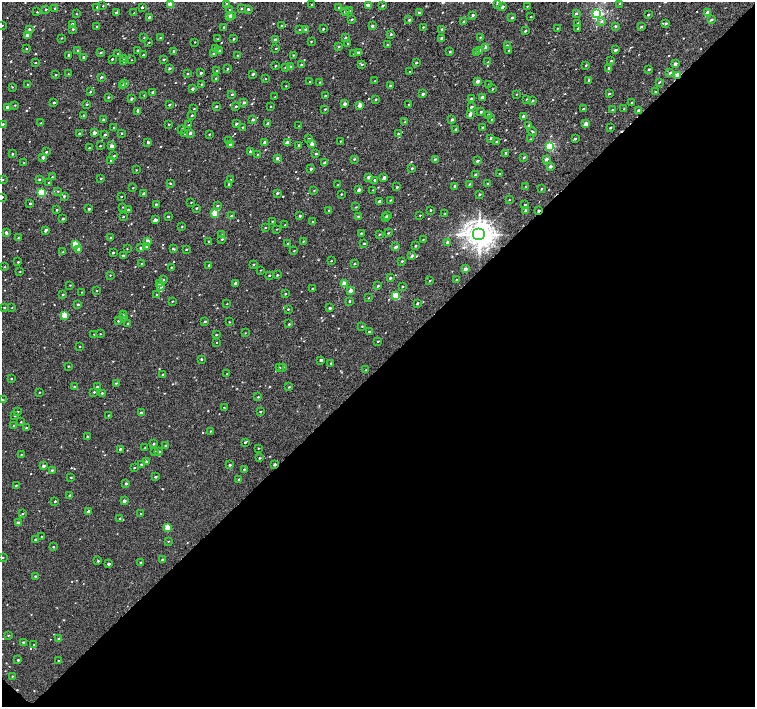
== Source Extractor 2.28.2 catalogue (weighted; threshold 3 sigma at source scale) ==
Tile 15 of 4 x 4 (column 3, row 4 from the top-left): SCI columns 3044-4548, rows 255-1663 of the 6054 x 6051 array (HDU 1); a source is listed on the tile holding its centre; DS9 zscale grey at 2 x 2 block average (1 PNG px = mean of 2 x 2 image px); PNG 757 x 709 px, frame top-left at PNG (2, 2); each listed source drawn as its Kron ellipse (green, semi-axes under 4 px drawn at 4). Shown black and unused: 48% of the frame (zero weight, under 2 of 3 exposures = <1% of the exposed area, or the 3 px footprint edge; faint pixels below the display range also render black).
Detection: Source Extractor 2.28.2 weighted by HDU 2 'WHT'; one run over the whole footprint, this tile lists its part. Background 0.00541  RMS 0.0055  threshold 0.0246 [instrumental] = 3 sigma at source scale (4.5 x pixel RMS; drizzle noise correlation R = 1.50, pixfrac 1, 0.0396/0.0396 arcsec/px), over >= 5 px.
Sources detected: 593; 2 cosmic-ray / hot-pixel residue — neither listed nor drawn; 2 coinciding with a brighter row at this scale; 3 inside a brighter listed object's ellipse — not listed separately; of the other 586, all 500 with FLUX_AUTO >= 0.611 (the completeness limit of this list) listed and drawn (86 fainter detections not listed), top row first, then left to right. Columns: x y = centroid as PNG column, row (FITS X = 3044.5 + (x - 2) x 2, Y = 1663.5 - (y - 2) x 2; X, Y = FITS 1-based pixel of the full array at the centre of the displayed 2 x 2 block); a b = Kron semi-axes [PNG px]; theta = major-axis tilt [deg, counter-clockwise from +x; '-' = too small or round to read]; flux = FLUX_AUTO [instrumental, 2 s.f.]
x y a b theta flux
497 3 2 2 - 3
226 4 3 2 - 1.5
620 4 3 2 - 1.3
171 5 4 2 - 17
311 5 2 2 - 1.1
369 5 3 2 - 3.2
103 6 2 2 - 0.66
383 6 2 2 - 2.6
527 6 3 2 - 0.64
97 7 2 2 - 1.3
142 7 2 2 - 2
339 7 3 2 - 0.99
502 7 2 2 - 4
55 8 2 2 - 2.4
241 8 2 2 - 1.4
46 9 2 2 - 1.7
248 9 2 2 - 2.2
230 10 2 2 - 0.94
345 11 3 2 - 2.3
349 11 3 2 - 0.86
37 12 2 2 - 0.74
116 12 2 2 - 2.1
134 13 3 2 - 1.1
419 13 2 2 - 3
576 13 3 2 - 1.9
597 13 4 3 - 170
708 13 2 2 - 9.4
77 14 2 2 - 0.65
231 15 2 2 - 5.1
473 15 2 2 - 2.7
648 15 2 2 - 1.6
149 17 2 2 - 3.6
229 17 2 2 - 6.2
531 17 2 2 - 0.97
512 18 3 2 - 2
352 19 3 2 - 1.2
409 20 3 3 - 1.7
711 20 3 2 - 2.1
464 22 2 2 - 1.8
601 22 3 3 - 2.1
577 23 3 2 - 0.75
666 23 3 2 - 1.5
72 24 2 2 - 3.2
2 25 3 2 - 1.2
97 26 2 2 - 0.9
281 26 3 2 - 1
372 26 2 2 - 2.4
615 26 2 2 - 1.9
224 27 2 2 - 1.8
423 27 2 2 - 0.95
641 27 3 2 - 1.3
557 28 2 2 - 0.68
578 28 2 2 - 1
29 29 2 2 - 1.7
73 29 2 2 - 1.1
300 29 3 2 - 0.84
306 29 2 2 - 4.1
323 29 2 2 - 1.2
442 29 3 2 - 2.7
525 31 3 2 - 1.7
391 34 3 2 - 1.6
28 35 2 2 - 10
480 37 3 2 - 0.67
61 38 2 2 - 0.88
144 38 3 2 - 0.81
160 38 2 2 - 0.82
345 38 2 2 - 2
441 38 3 2 - 1.7
218 39 3 2 - 0.89
233 39 2 2 - 1.2
275 40 2 2 - 5.2
311 41 3 2 - 0.82
149 42 2 2 - 0.65
195 42 2 2 - 0.75
348 43 2 2 - 1.6
388 44 2 2 - 1.8
339 46 3 2 - 1.5
507 46 2 2 - 3.5
276 48 2 2 - 1
486 48 3 2 - 6.9
26 49 2 2 - 0.98
215 49 3 2 - 1.9
138 50 2 2 - 1.6
220 50 3 2 - 1.7
479 50 4 3 - 3.2
509 50 3 2 - 1.1
615 50 3 2 - 2
78 51 3 3 - 1.5
174 51 2 2 - 2.1
101 52 2 2 - 1.8
358 52 3 2 - 1.8
450 52 2 2 - 1.4
476 52 3 2 - 2.6
118 54 2 2 - 0.94
213 54 3 2 - 1.6
354 54 3 2 - 1.1
69 55 2 2 - 2.6
143 55 2 2 - 1.5
293 55 2 2 - 0.85
238 56 2 2 - 1.7
84 57 2 2 - 2.9
112 59 2 2 - 1.3
124 59 3 2 - 2.6
164 59 3 2 - 1.8
131 60 2 2 - 0.65
611 61 2 2 - 1.1
124 62 3 2 - 1.1
488 62 3 2 - 0.96
35 63 2 2 - 0.87
416 63 2 2 - 1.6
675 64 3 2 - 4.4
301 65 2 2 - 1.6
362 65 3 2 - 1.8
586 65 3 2 - 0.98
275 66 2 2 - 1.4
285 67 2 2 - 1.6
290 67 3 2 - 5
169 68 3 2 - 1.8
609 68 3 3 - 2.9
227 69 3 2 - 1.2
649 69 3 2 - 1.5
217 71 2 2 - 1.5
410 72 2 2 - 1.6
201 73 2 2 - 2.8
670 73 3 2 - 2
68 74 2 2 - 0.63
187 74 2 2 - 1.4
253 74 2 2 - 2.2
55 75 2 2 - 1.1
677 76 3 2 - 30
101 77 3 2 - 1.4
216 78 2 2 - 1.1
265 79 2 2 - 0.73
589 80 2 2 - 2.7
375 81 2 2 - 0.73
477 81 2 2 - 6.8
309 82 2 2 - 0.7
320 82 2 2 - 0.68
659 82 4 2 - 0.98
124 84 3 2 - 3.1
202 84 2 2 - 0.79
28 85 2 2 - 0.88
489 85 3 2 - 1.3
123 86 3 2 - 2.5
286 86 2 2 - 0.65
390 86 2 2 - 3.2
12 87 2 2 - 0.66
192 89 2 2 - 3.2
492 89 2 2 - 0.89
90 92 2 2 - 0.95
153 92 2 2 - 2.5
655 92 2 2 - 0.68
232 94 3 2 - 1.8
423 94 3 2 - 2.8
516 94 2 2 - 0.77
609 94 2 2 - 1.8
144 95 2 2 - 0.75
325 96 2 2 - 1.7
108 97 2 2 - 1.1
275 97 3 2 - 1
482 97 2 2 - 5.4
131 99 2 2 - 2.6
376 99 2 2 - 1.6
471 99 3 2 - 2
527 99 2 2 - 1.5
533 101 2 2 - 1.2
244 102 3 3 - 2.9
54 103 2 2 - 1.7
631 103 3 2 - 0.82
86 104 2 2 - 1.4
345 104 2 2 - 5.2
409 104 3 2 - 1.6
15 105 3 2 - 0.83
169 105 2 2 - 1.7
360 105 2 2 - 14
216 106 2 2 - 1.8
236 106 2 2 - 1.5
271 106 2 2 - 0.63
7 107 2 2 - 3.1
471 107 2 2 - 2.4
194 109 2 2 - 0.84
325 109 2 2 - 1.2
583 109 2 2 - 1.4
624 109 3 2 - 0.93
613 110 3 2 - 1.9
639 110 2 2 - 5.4
138 111 3 2 - 1.1
481 112 2 2 - 1.5
192 115 2 2 - 1.5
470 115 3 2 - 2.7
489 115 2 2 - 4
84 116 2 2 - 1.3
523 116 3 2 - 3.7
253 119 3 2 - 2.9
452 119 3 2 - 2.6
103 120 3 2 - 1.6
491 120 3 2 - 0.64
405 122 3 3 - 1.1
41 123 3 2 - 1
268 123 2 2 - 4.5
3 124 2 2 - 1.3
169 124 2 2 - 0.97
236 124 2 2 - 2.2
586 124 2 2 - 12
189 125 2 2 - 0.96
529 125 2 2 - 2.5
298 126 2 2 - 0.77
114 127 2 2 - 1.4
482 127 2 2 - 1.2
243 128 2 2 - 1.3
610 128 2 2 - 1.2
182 129 2 2 - 1.8
456 129 2 2 - 2.3
532 132 5 2 - 1
79 133 2 2 - 1.2
94 133 2 2 - 7.3
121 133 2 2 - 0.96
190 133 3 2 - 3.2
185 134 2 2 - 0.75
209 134 2 2 - 0.93
398 134 3 3 - 2
105 135 2 2 - 1.5
491 138 3 2 - 1.8
309 139 2 2 - 2.3
530 139 3 2 - 0.7
575 139 3 2 - 2
228 141 3 2 - 1.3
340 141 2 2 - 0.84
148 142 2 2 - 4.2
265 142 2 2 - 5.2
496 142 3 2 - 1.1
287 143 2 2 - 8.5
312 144 2 2 - 7.2
230 145 2 2 - 4.3
299 145 2 2 - 1.9
100 146 2 2 - 0.96
112 146 2 2 - 11
550 146 3 3 - 78
89 148 2 2 - 0.98
250 151 3 2 - 3
46 152 2 2 - 1.4
506 153 2 2 - 1.8
12 154 2 2 - 1.6
258 154 2 2 - 0.78
316 154 2 2 - 2
114 156 3 2 - 0.97
43 157 3 2 - 3.5
524 157 3 2 - 1.5
277 158 3 3 - 3
354 159 3 2 - 1.4
435 159 3 2 - 1.6
546 159 3 2 - 3.8
111 161 2 2 - 1.5
477 161 3 2 - 2.4
324 162 3 2 - 2.8
24 163 2 2 - 0.66
550 166 2 2 - 3.5
412 168 3 2 - 1.5
311 169 2 2 - 2.3
136 170 2 2 - 0.66
500 174 2 2 - 1.7
475 175 2 2 - 1.3
52 177 2 2 - 0.92
369 177 2 2 - 6.3
384 177 2 2 - 5.1
101 178 2 2 - 0.89
39 179 3 2 - 1.3
3 180 3 2 - 0.8
230 180 3 2 - 2.2
375 180 3 2 - 2
49 183 3 2 - 1.5
170 183 2 2 - 1.3
229 184 2 2 - 1.5
469 184 3 2 - 1
487 184 3 2 - 0.88
338 185 3 2 - 1.6
455 186 2 2 - 3.5
526 186 3 2 - 1.4
397 187 2 2 - 1.9
133 188 2 2 - 0.86
541 189 2 2 - 1.1
314 190 2 2 - 0.7
359 190 2 2 - 6.3
373 190 2 2 - 0.65
58 191 2 2 - 0.68
41 192 3 3 - 62
144 193 2 2 - 2
277 193 2 2 - 1.9
341 194 2 2 - 0.85
480 194 2 2 - 1.6
64 196 3 2 - 1.4
2 197 2 2 - 1.6
121 197 2 2 - 0.89
390 200 2 2 - 0.83
509 200 2 2 - 0.62
379 201 2 2 - 2.9
191 202 2 2 - 0.66
30 203 2 2 - 1.5
156 204 2 2 - 1.6
217 205 3 2 - 1.8
525 205 2 2 - 1.9
123 207 2 2 - 0.69
356 207 2 2 - 0.79
196 208 2 2 - 1.2
89 209 2 2 - 2.2
57 210 2 2 - 1.3
128 210 3 2 - 1.6
430 210 2 2 - 1.3
526 210 2 2 - 3.8
329 211 2 2 - 2
538 211 3 2 - 2.1
215 213 3 3 - 41
445 214 3 2 - 0.69
387 215 2 2 - 1.8
420 215 2 2 - 0.62
231 216 3 2 - 2.3
300 216 2 2 - 1.9
358 216 3 2 - 1.7
123 217 2 2 - 0.75
168 217 2 2 - 1.3
386 217 2 2 - 1.4
63 219 3 2 - 1.8
155 220 2 2 - 5.8
272 221 2 2 - 0.75
312 222 2 2 - 1.2
285 225 3 2 - 0.88
182 227 2 2 - 0.76
265 228 2 2 - 0.73
277 229 2 2 - 0.67
46 230 3 2 - 3.4
6 233 3 3 - 2.7
361 233 3 2 - 1.2
388 233 3 2 - 1
379 234 3 2 - 0.9
479 234 6 6 - 1300
221 235 2 2 - 1.2
18 238 2 2 - 1.2
111 238 2 2 - 1.3
222 239 3 2 - 1.1
423 240 2 2 - 0.61
208 241 2 2 - 1.1
303 241 3 2 - 0.86
148 242 3 2 - 17
448 242 2 2 - 7.2
364 243 2 2 - 1.2
75 244 3 3 - 25
288 244 2 2 - 1.5
146 246 3 3 - 2.3
415 246 2 2 - 1.2
395 247 3 2 - 3.4
140 248 3 3 - 2.4
79 249 3 2 - 4.7
127 249 2 2 - 0.61
173 249 4 2 - 1.2
186 249 2 2 - 1.1
294 251 2 2 - 0.74
63 252 2 2 - 1.5
113 253 2 2 - 1.5
123 256 2 2 - 2.5
412 256 4 3 - 1.8
331 261 2 2 - 0.64
402 261 3 2 - 0.99
18 262 2 2 - 1.3
142 264 3 2 - 1.3
253 264 3 2 - 0.98
354 264 2 2 - 0.95
209 265 2 2 - 2.1
4 267 3 2 - 0.81
171 267 2 2 - 0.83
465 269 2 2 - 5.3
261 270 2 2 - 0.62
20 271 2 2 - 0.64
110 275 2 2 - 0.72
269 275 2 2 - 1.3
277 275 2 2 - 1.2
390 278 2 2 - 2.7
163 280 3 2 - 1.3
457 280 2 2 - 2.7
429 281 2 2 - 1.1
235 283 2 2 - 3.4
159 284 3 2 - 2.9
344 284 3 2 - 15
70 285 2 2 - 0.62
378 286 3 2 - 1.8
161 287 3 3 - 2
402 287 2 2 - 1.2
312 288 2 2 - 0.77
350 290 3 2 - 7.2
97 291 2 2 - 1.1
82 292 2 2 - 0.7
63 294 3 2 - 1
285 294 2 2 - 1.2
156 295 2 2 - 0.65
396 296 3 3 - 40
369 298 2 2 - 0.83
172 301 2 2 - 0.75
349 301 3 2 - 1
417 303 2 2 - 2
78 304 2 2 - 2.2
227 304 2 2 - 0.62
4 307 2 2 - 1.4
12 308 2 2 - 0.61
330 308 3 2 - 2.2
288 309 2 2 - 1.2
124 314 3 2 - 0.98
64 315 3 3 - 25
124 317 3 2 - 0.83
118 321 2 2 - 1.4
205 321 3 2 - 1.5
229 322 2 2 - 0.8
128 324 2 2 - 1.9
289 324 2 2 - 1.4
362 326 2 2 - 0.72
369 331 2 2 - 1.6
245 333 2 2 - 0.61
94 334 2 2 - 0.61
100 334 2 2 - 0.72
216 335 3 2 - 0.88
378 341 2 2 - 0.97
216 342 2 2 - 0.62
79 347 2 2 - 1
201 359 2 2 - 1.3
321 360 3 2 - 3
331 364 2 2 - 0.84
68 366 2 2 - 0.99
283 367 3 2 - 1.6
279 368 3 2 - 0.78
366 370 3 2 - 1.6
163 374 2 2 - 1.6
227 374 2 2 - 0.97
11 379 2 2 - 0.77
116 383 2 2 - 1.3
74 386 2 2 - 1.4
97 387 3 2 - 1.7
289 387 3 2 - 1.1
39 392 2 2 - 0.69
94 392 2 2 - 1.1
102 393 2 2 - 1.3
258 397 2 2 - 0.97
2 400 2 2 - 0.88
224 408 2 2 - 0.73
260 411 3 2 - 1.4
17 412 2 2 - 1.2
141 413 2 2 - 4.9
15 415 3 2 - 1.3
108 415 2 2 - 0.66
21 422 2 2 - 0.78
13 425 2 2 - 0.82
26 428 3 2 - 0.96
210 431 2 2 - 0.76
87 436 2 2 - 1
245 442 3 2 - 1.5
153 444 2 2 - 1.3
166 446 2 2 - 2.6
145 448 2 2 - 0.7
258 448 2 2 - 0.73
120 449 3 2 - 2.5
154 451 2 2 - 0.93
159 452 3 2 - 1.8
21 454 2 2 - 0.67
259 458 3 2 - 1.4
146 461 3 2 - 1.5
141 464 2 2 - 1.3
275 464 2 2 - 2.9
230 465 2 2 - 1.7
44 466 2 2 - 4
134 468 2 2 - 0.94
244 469 3 2 - 1.5
52 470 3 2 - 1.3
71 477 2 2 - 0.93
155 477 2 2 - 2.1
238 479 3 2 - 0.99
126 483 2 2 - 2.7
16 485 2 2 - 1
70 495 2 2 - 3.7
55 501 2 2 - 1.6
124 501 2 2 - 4.9
88 511 2 2 - 2.5
22 514 3 2 - 1
141 514 2 2 - 0.83
120 518 3 2 - 1.2
18 523 3 2 - 6.1
168 528 3 3 - 28
42 536 3 2 - 1.4
35 539 2 2 - 2.1
168 541 3 2 - 0.8
53 547 2 2 - 0.99
2 557 2 2 - 0.84
163 560 3 2 - 3
98 561 2 2 - 1.4
141 562 2 2 - 1.1
109 564 2 2 - 4.4
35 576 3 2 - 1.2
8 635 3 2 - 0.88
59 639 3 2 - 3.2
23 642 3 2 - 1.2
34 645 2 2 - 1.1
18 660 2 2 - 1.7
58 661 2 2 - 0.63
12 676 2 2 - 0.79
Overlapping masked pixels (flux is a lower limit): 2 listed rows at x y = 677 76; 538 211
Isophote crosses this tile's border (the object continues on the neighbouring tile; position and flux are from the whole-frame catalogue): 4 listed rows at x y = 597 13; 2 25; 2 197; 2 400